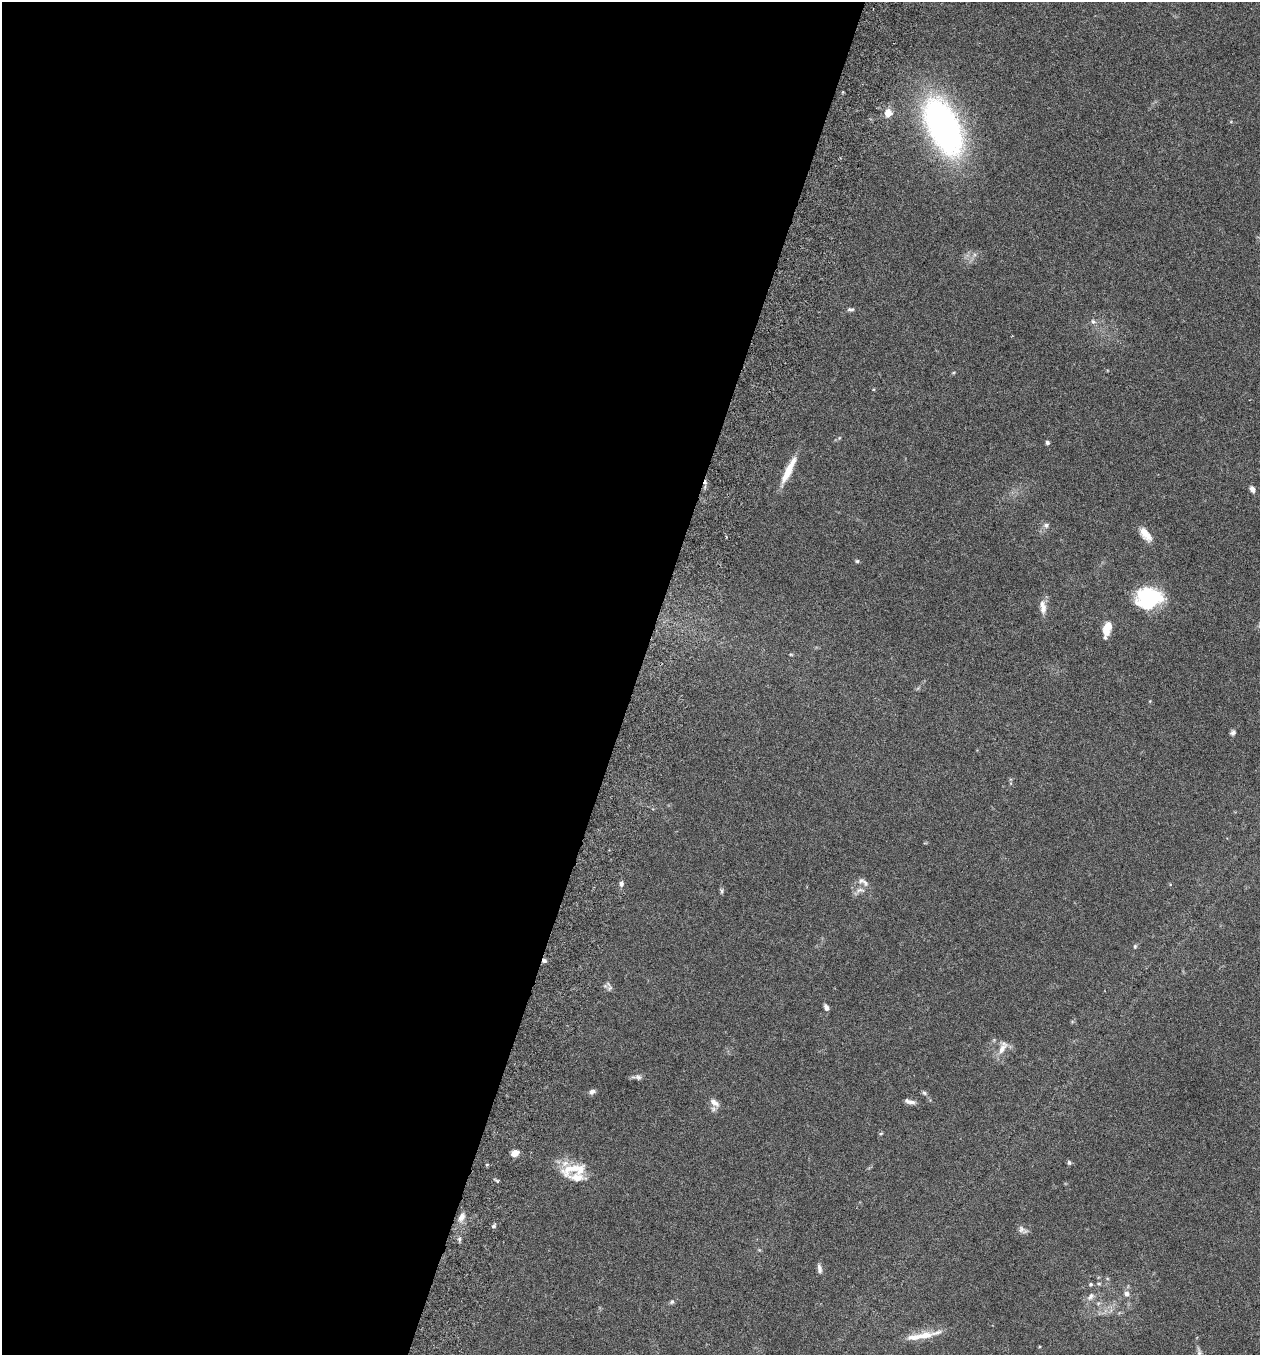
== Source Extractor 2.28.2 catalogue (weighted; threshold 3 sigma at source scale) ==
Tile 5 of 4 x 4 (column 1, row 2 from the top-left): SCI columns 192-1449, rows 2737-4089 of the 5545 x 5467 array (HDU 1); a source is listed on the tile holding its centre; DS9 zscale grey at full resolution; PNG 1262 x 1357 px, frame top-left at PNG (2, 2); no overlay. Shown black and unused: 50% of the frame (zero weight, under 3 of 6 exposures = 3% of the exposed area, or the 3 px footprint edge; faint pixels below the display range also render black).
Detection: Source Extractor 2.28.2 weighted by HDU 2 'WHT'; one run over the whole footprint, this tile lists its part. Background 0.0188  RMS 0.002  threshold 0.00818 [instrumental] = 3 sigma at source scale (4.09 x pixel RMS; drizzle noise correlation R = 1.36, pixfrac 0.8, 0.05/0.05 arcsec/px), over >= 5 px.
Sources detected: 57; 1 inside a brighter object's white glare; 1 cosmic-ray / hot-pixel residue — not listed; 6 inside a brighter listed object's ellipse — not listed separately; the other 49 listed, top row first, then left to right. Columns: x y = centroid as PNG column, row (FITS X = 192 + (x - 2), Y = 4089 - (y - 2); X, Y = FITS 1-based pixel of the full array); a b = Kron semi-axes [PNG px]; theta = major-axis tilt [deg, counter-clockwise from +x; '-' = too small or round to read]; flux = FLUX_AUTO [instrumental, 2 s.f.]
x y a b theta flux
888 113 9 8 - 1.9
943 127 56 28 -65 64
850 309 10 4 -4 0.42
1093 322 8 6 -48 0.51
1047 442 5 4 - 0.45
789 470 35 7 64 4
1252 489 7 5 -61 0.85
1046 525 8 7 - 0.61
1146 534 19 9 -51 2.2
726 537 3 3 - 0.2
857 561 5 4 - 0.29
1151 599 25 21 48 12
1043 607 19 8 -86 1.5
1107 628 15 8 74 3
791 654 5 3 - 0.19
1233 733 7 6 - 0.52
621 883 7 6 - 0.56
865 883 12 6 -48 0.73
860 890 15 6 0 0.97
722 891 7 4 86 0.35
1135 946 7 5 75 0.29
544 961 6 6 - 0.49
610 988 9 6 41 0.54
826 1007 7 5 -67 0.74
1002 1049 20 8 57 1.9
638 1077 9 7 -38 0.62
592 1091 8 5 10 0.65
924 1093 7 5 -28 0.39
714 1102 14 7 -37 1.3
910 1102 13 5 -16 0.89
881 1133 6 3 19 0.21
514 1153 6 5 - 2
1069 1162 6 5 - 0.35
574 1168 38 9 15 3.6
577 1177 29 11 -11 3
497 1181 6 4 -56 0.25
461 1217 12 7 58 1.1
493 1226 6 4 45 0.33
1021 1229 12 8 -32 0.77
459 1239 6 5 - 0.38
819 1269 12 5 -81 0.76
1090 1284 5 5 - 0.35
1099 1284 6 4 0 0.28
1126 1294 8 7 - 0.84
1091 1296 13 8 50 1
672 1302 7 5 50 0.36
1098 1303 6 5 - 0.42
925 1335 42 9 13 3.7
1199 1352 13 5 -81 0.63
Overlapping masked pixels (flux is a lower limit): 1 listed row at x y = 544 961